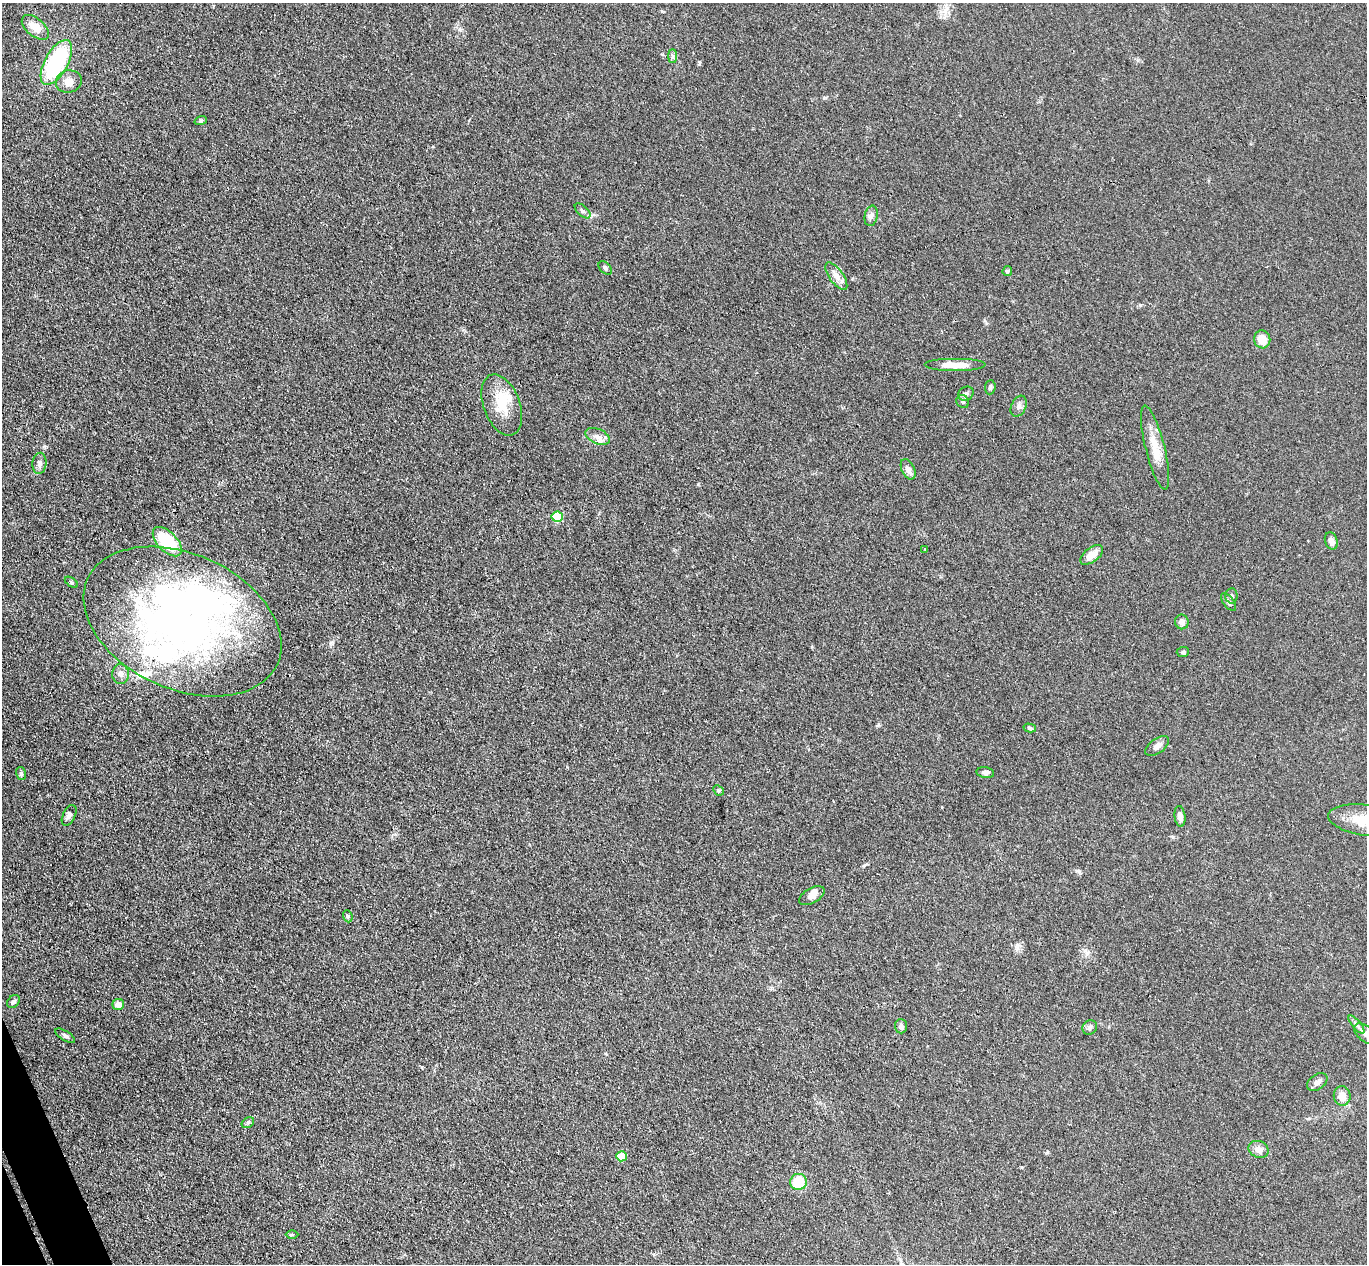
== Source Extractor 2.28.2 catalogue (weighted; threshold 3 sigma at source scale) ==
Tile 7 of 4 x 4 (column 3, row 2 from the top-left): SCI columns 2785-4149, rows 2700-3961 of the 5571 x 5525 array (HDU 1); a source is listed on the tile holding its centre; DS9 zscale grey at full resolution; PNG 1369 x 1266 px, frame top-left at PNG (2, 3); each listed source drawn as its Kron ellipse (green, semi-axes under 4 px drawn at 4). Shown black and unused: <1% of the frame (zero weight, under 3 of 4 exposures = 5% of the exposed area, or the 3 px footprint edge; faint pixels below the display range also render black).
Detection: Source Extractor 2.28.2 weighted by HDU 2 'WHT'; one run over the whole footprint, this tile lists its part. Background 0.0885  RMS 0.0071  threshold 0.0318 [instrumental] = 3 sigma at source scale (4.5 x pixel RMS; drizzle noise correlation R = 1.50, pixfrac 1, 0.05/0.05 arcsec/px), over >= 5 px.
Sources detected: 65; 2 inside a brighter object's white glare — neither listed nor drawn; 6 inside a brighter listed object's ellipse — not listed separately; the other 57 listed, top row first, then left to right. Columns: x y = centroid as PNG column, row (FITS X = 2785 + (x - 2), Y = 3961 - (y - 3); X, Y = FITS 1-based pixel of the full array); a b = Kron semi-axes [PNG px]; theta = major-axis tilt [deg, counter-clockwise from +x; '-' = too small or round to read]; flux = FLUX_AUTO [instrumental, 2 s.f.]
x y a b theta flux
35 27 16 9 -40 9.6
673 56 7 4 90 1.5
56 62 25 11 61 74
69 81 13 11 15 7.2
201 120 6 4 19 1.1
583 211 9 5 -42 1.7
871 216 10 6 79 2.4
605 268 8 5 -44 1.5
1007 271 5 4 - 0.92
836 276 16 7 -54 5
1262 339 9 8 - 9.7
955 365 31 6 0 11
990 387 7 5 84 1.6
966 394 8 6 30 2.1
963 402 7 6 - 1.5
502 405 32 18 -70 21
1019 406 11 7 66 2.8
598 436 13 7 -23 3.9
1155 448 43 9 -76 14
39 463 10 7 85 2.7
908 469 11 6 -64 3.8
557 517 5 5 - 31
1331 541 9 6 -72 3.6
167 542 18 9 -45 38
925 549 3 2 - 0.61
1092 555 13 7 37 7.2
71 582 7 4 -36 1
1231 596 7 6 - 1.7
1228 602 10 5 -54 1.9
182 621 104 67 -24 370
1182 622 7 6 - 3.7
1183 652 6 5 - 1.2
121 674 10 8 -89 3.2
1030 728 6 4 -13 1.2
1157 746 13 7 37 4.2
985 773 9 5 -9 2
21 774 6 5 - 1.3
718 790 6 4 -44 0.95
69 815 11 6 63 2.3
1180 816 10 5 -83 3.6
1365 820 37 15 -8 22
812 896 14 7 30 4.1
348 916 6 4 -69 1.1
13 1002 7 5 41 1.6
118 1004 6 5 - 6.3
1356 1024 11 4 -50 2.4
901 1026 7 6 - 2.1
1090 1027 8 6 41 2.3
1365 1034 13 7 -39 4
65 1036 11 4 -31 1.7
1317 1082 11 7 35 3.1
1342 1096 10 8 -82 6.9
248 1123 7 5 30 1.2
1259 1149 10 8 -23 4.9
621 1156 5 5 - 13
798 1182 8 8 - 20
292 1235 6 4 0 0.92
Isophote crosses this tile's border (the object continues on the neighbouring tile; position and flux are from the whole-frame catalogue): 2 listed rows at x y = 1365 820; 1365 1034
Unlisted compact peaks at least as high as the median listed source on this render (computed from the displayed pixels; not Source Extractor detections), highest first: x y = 1140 305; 698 484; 331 643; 824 98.